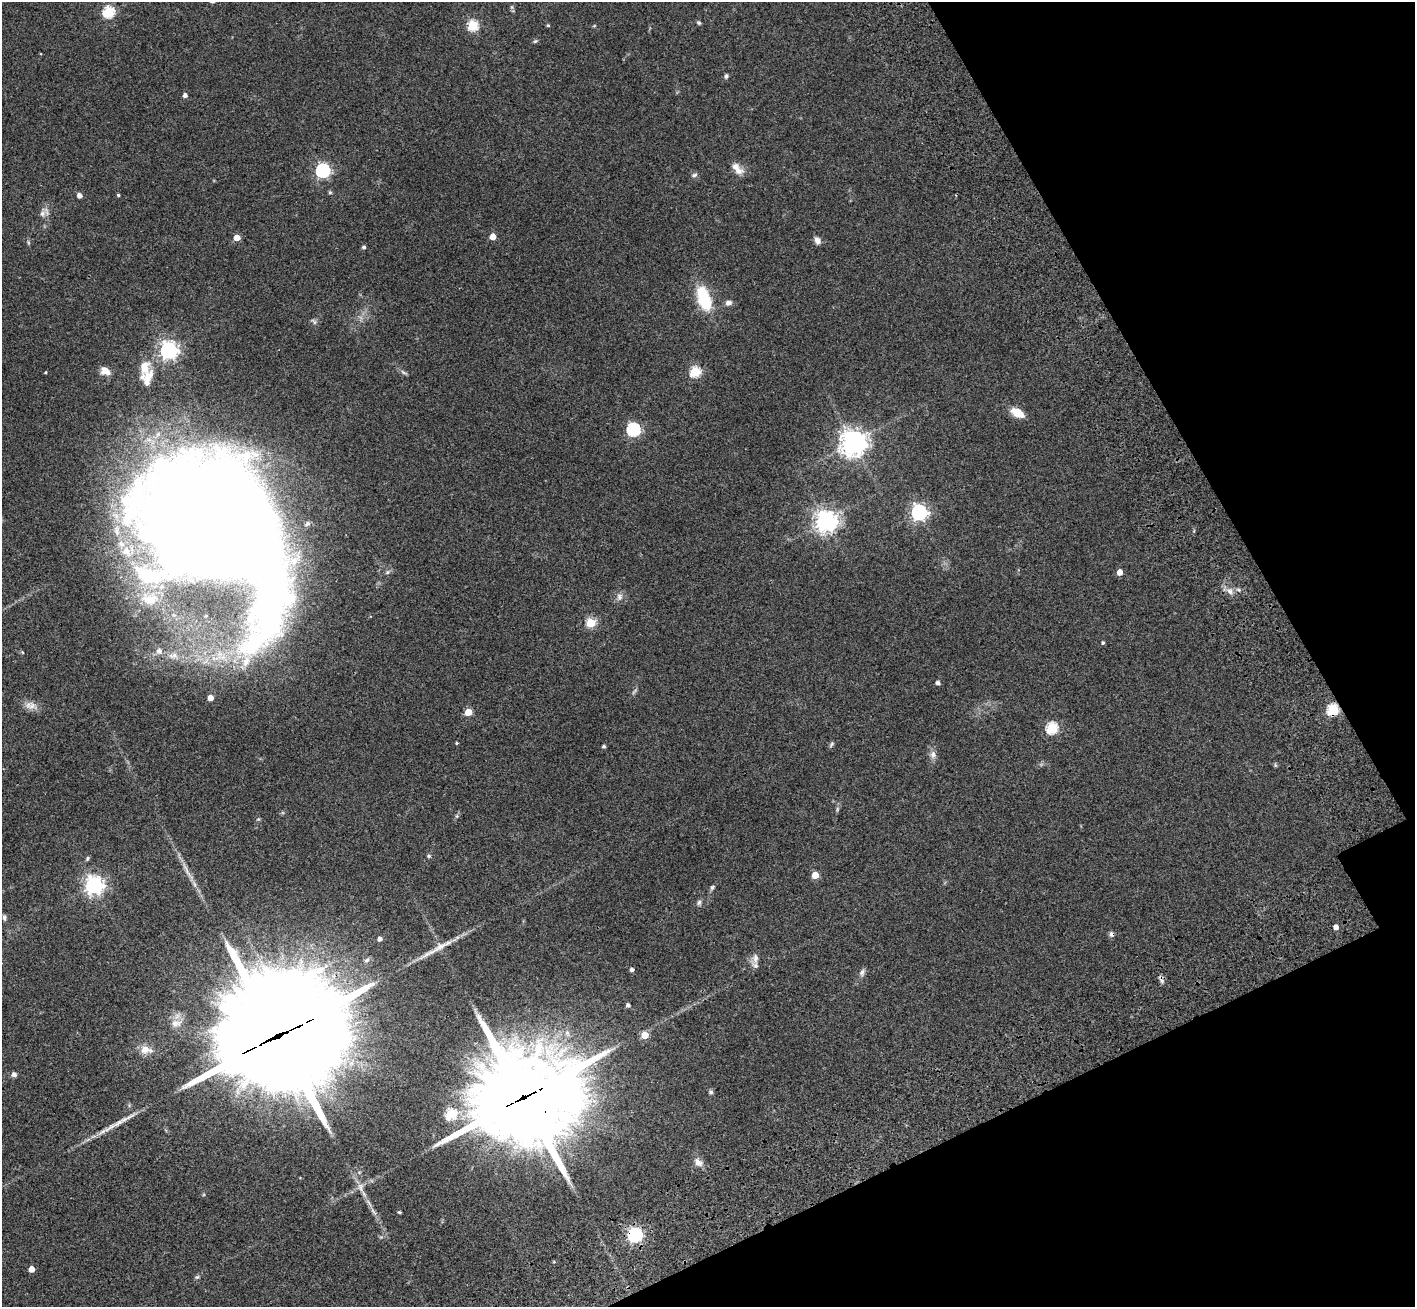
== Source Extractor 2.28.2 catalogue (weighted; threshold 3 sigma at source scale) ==
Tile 12 of 4 x 4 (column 4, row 3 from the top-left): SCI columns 4401-5813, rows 1746-3050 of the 5971 x 5965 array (HDU 1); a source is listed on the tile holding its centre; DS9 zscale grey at full resolution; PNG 1417 x 1309 px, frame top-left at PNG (2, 2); no overlay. Shown black and unused: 20% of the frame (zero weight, under 3 of 4 exposures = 9% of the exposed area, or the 3 px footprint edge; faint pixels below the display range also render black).
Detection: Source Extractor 2.28.2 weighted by HDU 2 'WHT'; one run over the whole footprint, this tile lists its part. Background 0.0324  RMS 0.0051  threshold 0.0228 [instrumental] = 3 sigma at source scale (4.5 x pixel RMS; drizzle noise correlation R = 1.50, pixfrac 1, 0.05/0.05 arcsec/px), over >= 5 px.
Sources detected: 100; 1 too faint to see at this stretch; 1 inside a brighter object's white glare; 1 long thin detection or spike segment (spike, bleed or trail) — not listed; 8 inside a brighter listed object's ellipse — not listed separately; the other 89 listed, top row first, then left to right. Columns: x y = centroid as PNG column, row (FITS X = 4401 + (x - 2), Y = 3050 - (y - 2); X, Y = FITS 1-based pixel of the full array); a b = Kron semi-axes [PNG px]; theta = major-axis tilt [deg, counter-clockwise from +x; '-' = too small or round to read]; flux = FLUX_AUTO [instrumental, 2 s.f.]
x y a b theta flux
512 7 6 4 -71 0.73
109 12 6 5 - 50
699 23 6 5 - 0.75
473 25 5 5 - 40
548 25 4 4 - 0.59
594 26 5 3 - 0.41
535 41 6 4 21 0.73
726 76 6 5 - 1
185 95 4 4 - 2
737 168 17 8 -48 4.3
323 170 6 6 - 100
694 175 9 5 33 1.2
330 192 5 5 - 0.65
79 195 4 4 - 2.5
118 195 4 4 - 0.6
43 213 11 8 53 2.5
493 236 5 4 - 5.6
237 238 5 4 - 7
817 240 10 7 -67 2.2
28 242 6 4 -72 0.67
364 247 4 4 - 1
704 298 27 13 -71 24
728 303 8 6 5 2.1
168 350 7 7 - 220
145 367 20 13 75 7.7
105 371 11 8 -29 4.6
46 372 4 3 - 0.41
404 372 11 4 -27 1.1
695 372 5 5 - 38
1017 413 10 6 -29 12
633 429 6 6 - 81
853 442 8 8 - 570
919 512 6 6 - 170
826 521 7 7 - 380
221 529 153 106 -43 1400
1120 572 5 4 - 4.4
1238 590 7 4 -20 1.1
1230 591 9 8 - 2.6
619 597 11 8 80 2.3
591 623 5 5 - 25
1103 643 4 4 - 0.75
173 656 16 10 -8 5.4
938 683 4 4 - 1.6
210 698 4 4 - 5
31 705 19 10 -15 3.9
1333 710 6 5 - 48
468 712 5 5 - 11
1052 728 6 5 - 45
456 743 4 3 - 0.52
831 744 9 4 57 0.91
604 746 4 4 - 0.93
933 755 11 8 86 2.4
1275 765 6 4 -72 0.62
837 809 8 4 82 0.89
258 819 5 5 - 0.58
429 856 6 5 - 0.73
87 858 6 4 59 0.71
186 870 37 5 -64 5.6
815 875 5 5 - 9.7
94 885 7 7 - 240
712 887 8 5 46 1
699 902 7 5 85 1.1
4 917 7 4 -88 1.1
1336 927 5 4 - 2.9
1111 934 7 6 - 1.3
380 939 5 4 - 2.2
755 958 14 9 83 2.7
367 960 7 6 - 1.5
632 970 5 4 - 1.2
862 972 10 7 63 1.7
1161 980 11 5 -65 1.6
277 993 11 11 - 690
628 1005 4 4 - 1.7
176 1023 18 11 16 5.2
645 1035 5 5 - 11
278 1036 47 35 23 15000
146 1050 16 10 -9 5.3
14 1074 5 4 - 2.4
711 1092 7 6 - 0.89
524 1097 39 33 16 6400
451 1114 6 5 - 38
115 1125 44 6 29 7.7
698 1162 12 9 -37 3.3
360 1187 16 8 -74 4.1
373 1211 14 5 -53 2.2
400 1212 4 3 - 0.65
635 1235 6 6 - 110
31 1269 4 4 - 5.8
197 1277 6 5 - 0.81
Overlapping masked pixels (flux is a lower limit): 6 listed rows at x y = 1333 710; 1111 934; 1161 980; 278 1036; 524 1097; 635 1235